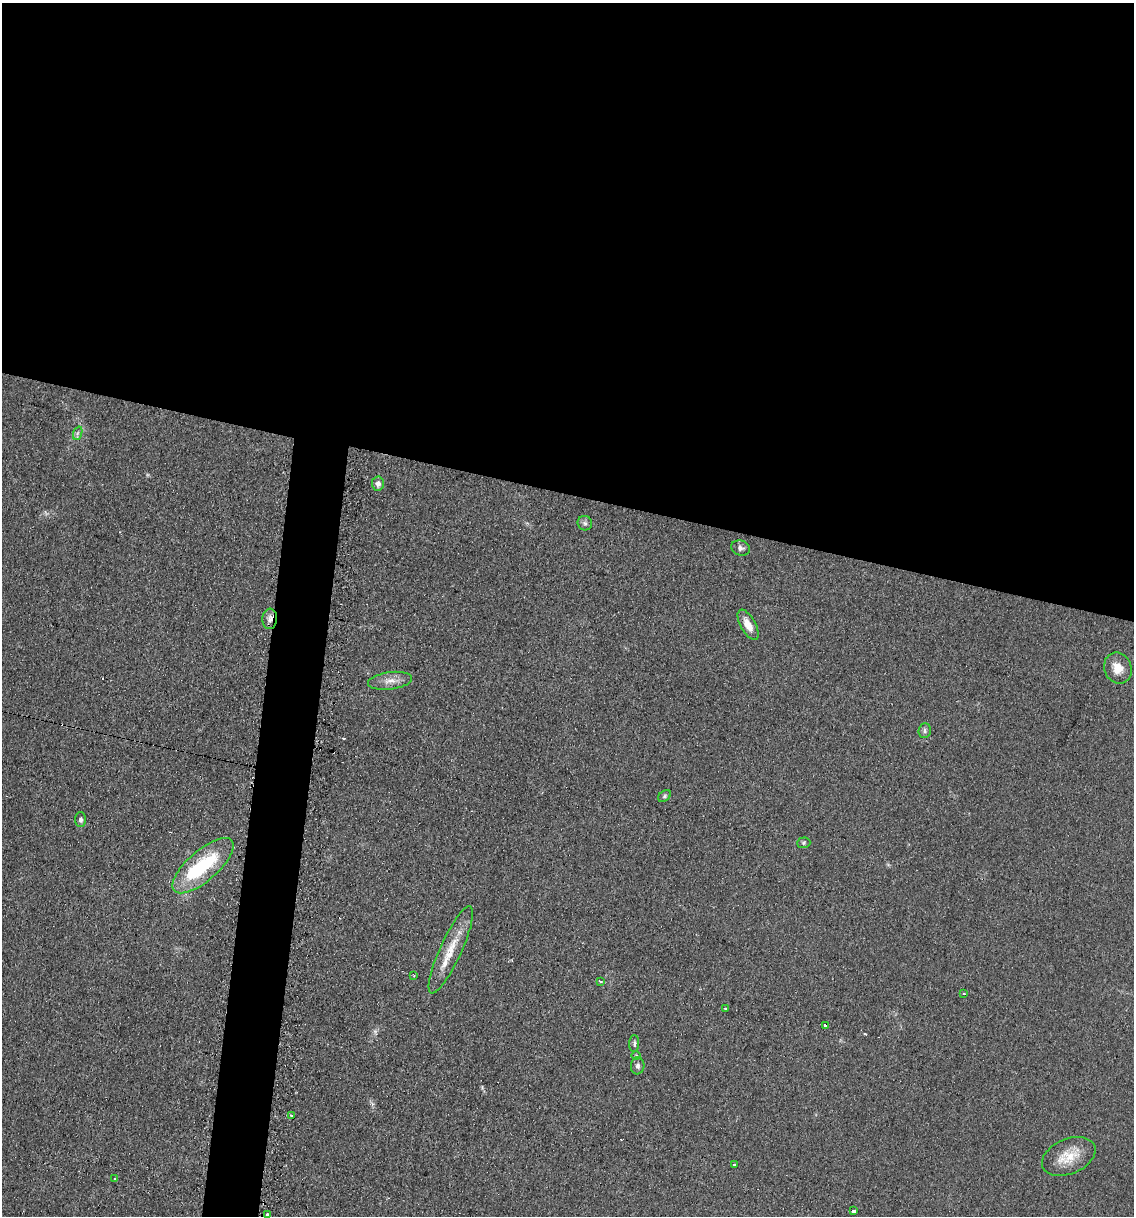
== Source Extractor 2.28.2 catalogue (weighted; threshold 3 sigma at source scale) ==
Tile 3 of 4 x 4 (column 3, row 1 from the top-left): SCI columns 2388-3519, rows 3641-4854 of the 4903 x 4854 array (HDU 1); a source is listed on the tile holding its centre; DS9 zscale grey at full resolution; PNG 1136 x 1218 px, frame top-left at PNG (2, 3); each listed source drawn as its Kron ellipse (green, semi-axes under 4 px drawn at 4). Shown black and unused: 44% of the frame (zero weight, under 2 of 3 exposures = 2% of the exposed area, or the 3 px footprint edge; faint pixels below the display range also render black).
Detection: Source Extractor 2.28.2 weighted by HDU 2 'WHT'; one run over the whole footprint, this tile lists its part. Background 0.101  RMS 0.012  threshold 0.0519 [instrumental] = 3 sigma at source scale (4.5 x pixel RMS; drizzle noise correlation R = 1.50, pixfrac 1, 0.05/0.05 arcsec/px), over >= 5 px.
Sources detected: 36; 1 inside a brighter object's white glare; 6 cosmic-ray / hot-pixel residue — neither listed nor drawn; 1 inside a brighter listed object's ellipse — not listed separately; the other 28 listed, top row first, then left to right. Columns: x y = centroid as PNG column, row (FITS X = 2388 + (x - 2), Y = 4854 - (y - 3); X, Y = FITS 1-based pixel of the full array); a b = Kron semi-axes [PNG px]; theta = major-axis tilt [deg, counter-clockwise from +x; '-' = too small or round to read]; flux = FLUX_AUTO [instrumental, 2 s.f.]
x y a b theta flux
78 433 7 4 70 2.6
378 483 7 6 - 5.5
585 523 7 7 - 2.9
741 548 9 7 -19 4
270 619 10 7 85 6.2
748 625 17 7 -61 13
1118 668 16 13 -69 16
390 681 22 8 7 11
925 730 7 6 - 3
665 796 7 5 42 2
81 820 7 5 -90 3.4
804 843 7 5 3 1.8
203 866 38 15 41 80
451 950 47 11 66 29
414 975 3 2 - 0.97
600 981 3 2 - 6.3
964 993 3 3 - 2.8
725 1009 3 3 - 6.7
825 1025 3 3 - 5.7
634 1043 8 5 89 2.7
636 1055 5 3 - 0.99
638 1066 8 6 85 3.8
291 1116 3 3 - 1.9
1069 1156 28 17 23 26
734 1164 3 3 - 2
115 1179 3 3 - 2.9
853 1211 3 3 - 26
268 1215 3 3 - 16
Overlapping masked pixels (flux is a lower limit): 1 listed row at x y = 270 619
Isophote crosses this tile's border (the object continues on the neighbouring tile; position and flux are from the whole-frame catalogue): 1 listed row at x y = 268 1215